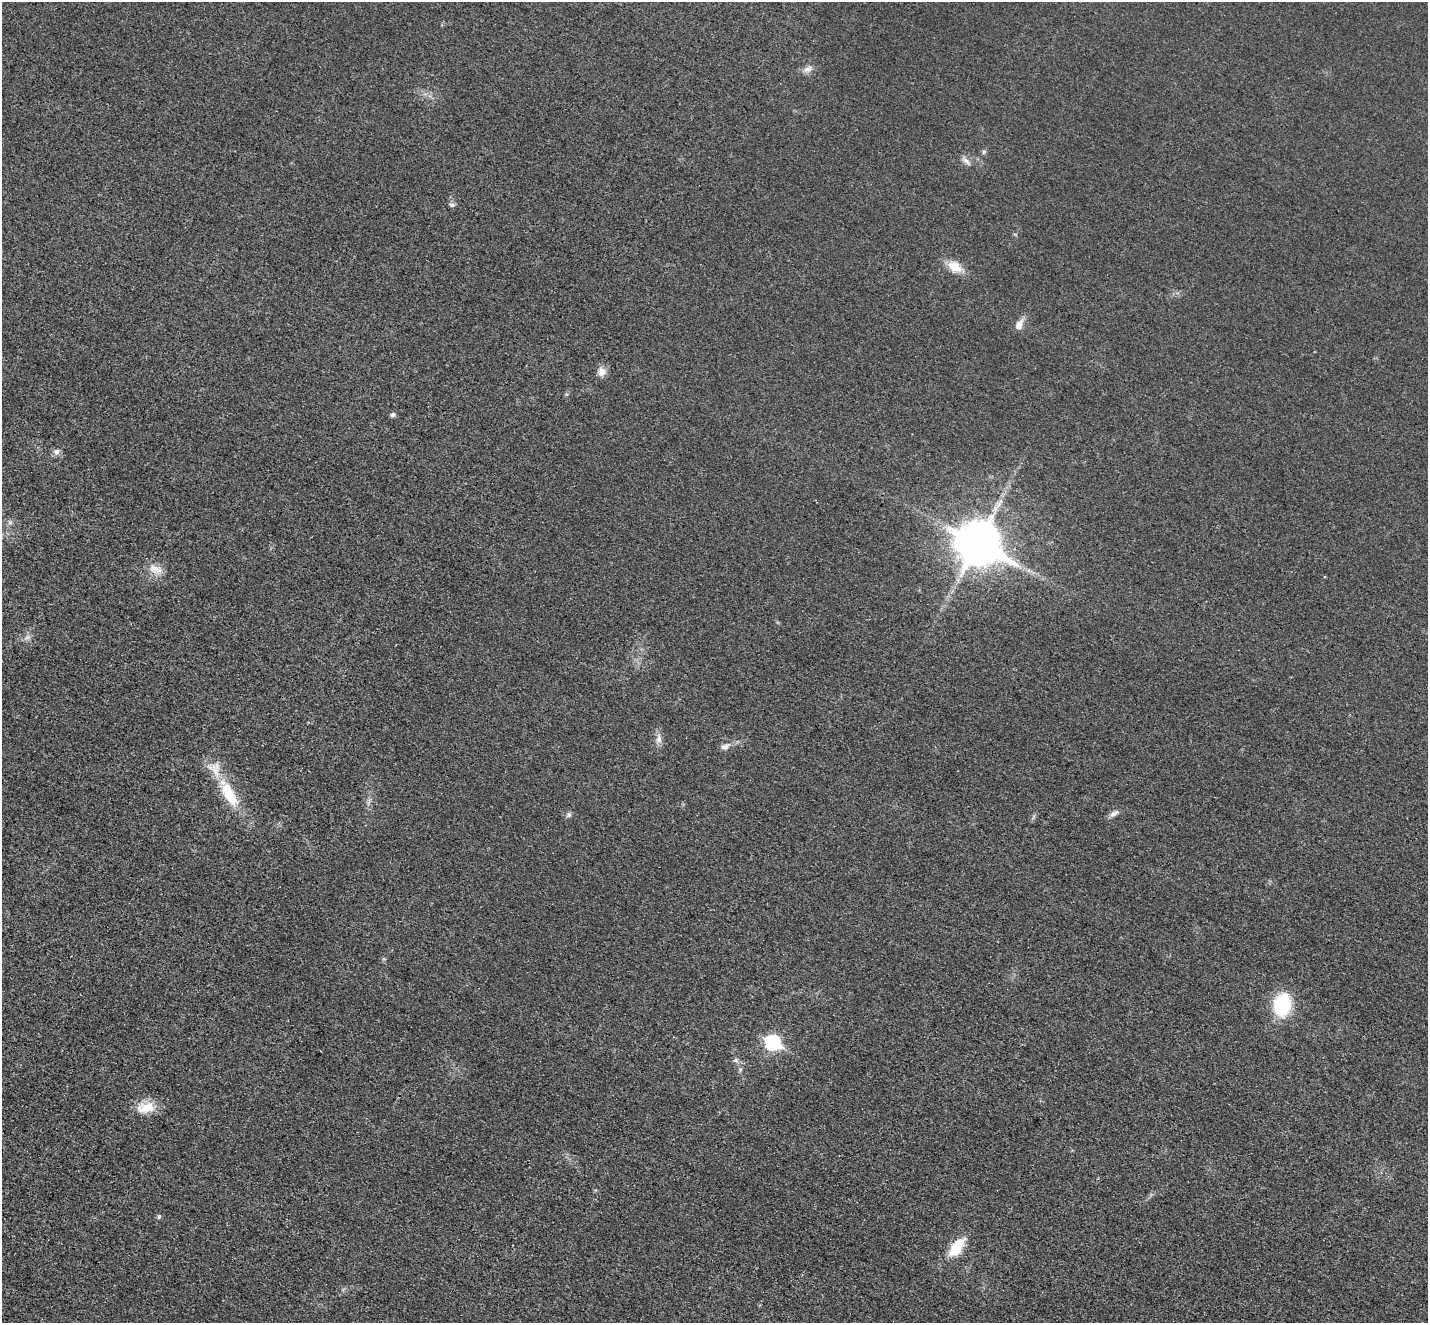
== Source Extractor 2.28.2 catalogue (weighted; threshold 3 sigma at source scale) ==
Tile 7 of 4 x 4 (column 3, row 2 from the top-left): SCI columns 2869-4294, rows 2942-4262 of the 5735 x 5745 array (HDU 1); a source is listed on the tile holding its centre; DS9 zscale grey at full resolution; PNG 1430 x 1325 px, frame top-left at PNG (2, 2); no overlay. Shown black and unused: <1% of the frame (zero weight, under 3 of 4 exposures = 2% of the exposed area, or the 3 px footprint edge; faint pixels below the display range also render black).
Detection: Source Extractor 2.28.2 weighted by HDU 2 'WHT'; one run over the whole footprint, this tile lists its part. Background 0.0182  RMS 0.0051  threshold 0.023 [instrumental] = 3 sigma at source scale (4.5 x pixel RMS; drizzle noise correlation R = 1.50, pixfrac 1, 0.05/0.05 arcsec/px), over >= 5 px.
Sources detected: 25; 2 inside a brighter listed object's ellipse — not listed separately; the other 23 listed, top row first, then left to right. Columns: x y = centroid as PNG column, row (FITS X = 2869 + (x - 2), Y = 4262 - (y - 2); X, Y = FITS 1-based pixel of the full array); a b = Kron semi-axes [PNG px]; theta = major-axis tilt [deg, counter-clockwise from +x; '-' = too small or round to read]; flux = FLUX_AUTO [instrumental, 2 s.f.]
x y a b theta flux
808 69 14 7 19 2.6
984 152 7 5 61 0.88
966 161 15 5 -51 2.1
452 205 8 6 -1 1.1
954 267 14 10 -30 8.5
1019 325 15 9 66 3.6
601 371 12 10 -88 3.3
393 414 5 5 - 1.6
56 451 8 7 - 2
10 522 6 6 - 1.1
978 543 15 12 -28 1800
156 569 20 10 -13 5.2
659 739 13 8 83 2.8
725 747 12 8 16 2.5
230 794 45 14 -61 19
1114 813 13 6 29 2.3
569 815 8 6 51 1.2
1282 1005 19 14 82 34
773 1042 8 7 - 87
736 1060 7 6 - 1.3
146 1108 26 13 10 9.4
159 1216 6 5 - 0.98
956 1247 29 13 53 12